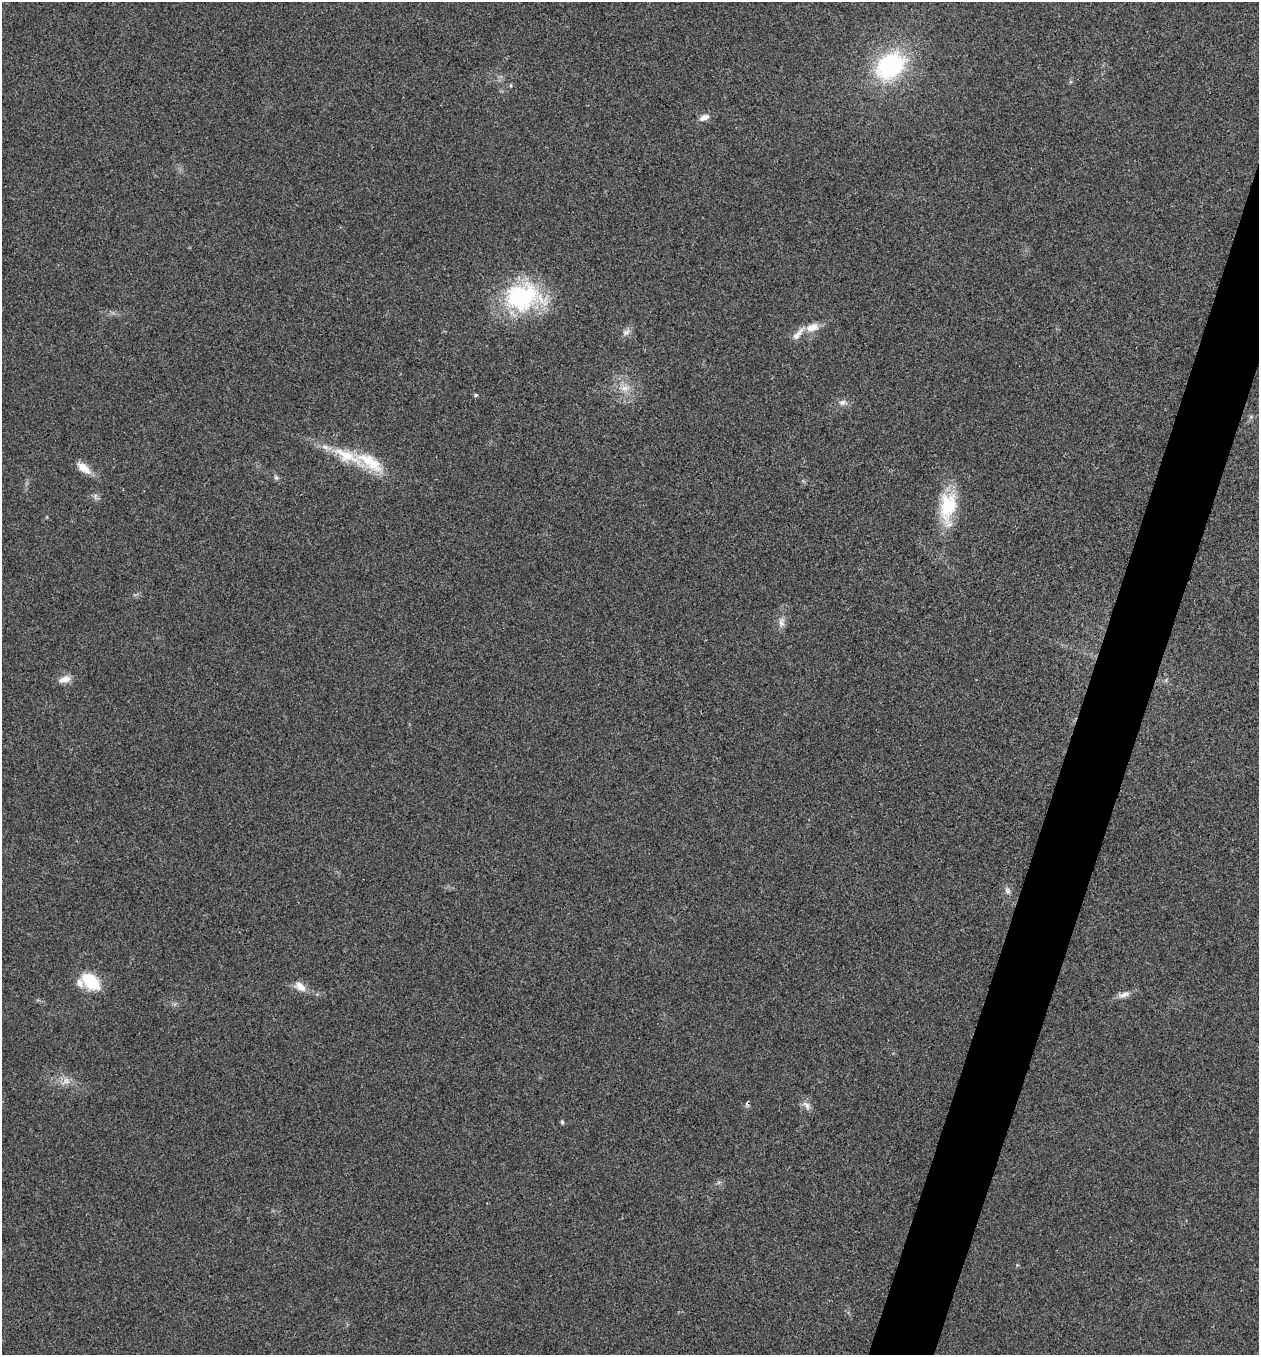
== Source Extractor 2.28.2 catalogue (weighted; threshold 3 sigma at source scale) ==
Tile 10 of 4 x 4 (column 2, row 3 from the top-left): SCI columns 1394-2650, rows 1358-2710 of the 5431 x 5418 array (HDU 1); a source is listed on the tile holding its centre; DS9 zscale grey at full resolution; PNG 1261 x 1357 px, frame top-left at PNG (2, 2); no overlay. Shown black and unused: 4% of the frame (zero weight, under 3 of 4 exposures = <1% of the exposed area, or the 3 px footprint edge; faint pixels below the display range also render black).
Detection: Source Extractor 2.28.2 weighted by HDU 2 'WHT'; one run over the whole footprint, this tile lists its part. Background 0.0238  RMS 0.0052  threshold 0.0236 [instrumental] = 3 sigma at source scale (4.5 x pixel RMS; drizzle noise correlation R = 1.50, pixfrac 1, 0.05/0.05 arcsec/px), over >= 5 px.
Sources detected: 26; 1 cosmic-ray / hot-pixel residue — not listed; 4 inside a brighter listed object's ellipse — not listed separately; the other 21 listed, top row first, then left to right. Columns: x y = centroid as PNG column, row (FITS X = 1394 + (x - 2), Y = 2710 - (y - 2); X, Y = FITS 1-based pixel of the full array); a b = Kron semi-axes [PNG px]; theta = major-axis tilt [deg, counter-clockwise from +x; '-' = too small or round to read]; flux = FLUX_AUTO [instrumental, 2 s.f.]
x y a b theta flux
890 66 32 23 36 57
704 117 14 7 22 3
521 297 41 33 16 59
812 327 18 10 17 6
626 332 10 7 27 2.2
624 388 11 7 1 3.3
476 395 5 5 - 0.64
843 402 11 7 3 2.4
347 456 47 15 -22 22
84 468 19 10 -38 5.8
276 477 6 5 - 0.93
948 506 35 20 79 25
781 622 13 8 89 2.8
65 679 16 8 16 3.9
1007 891 9 6 -47 1.8
91 982 16 11 -40 24
300 986 17 10 -42 4.6
1124 995 17 6 18 3.2
66 1081 10 8 -34 3.1
806 1105 14 7 -51 2.7
562 1122 6 4 -80 0.86